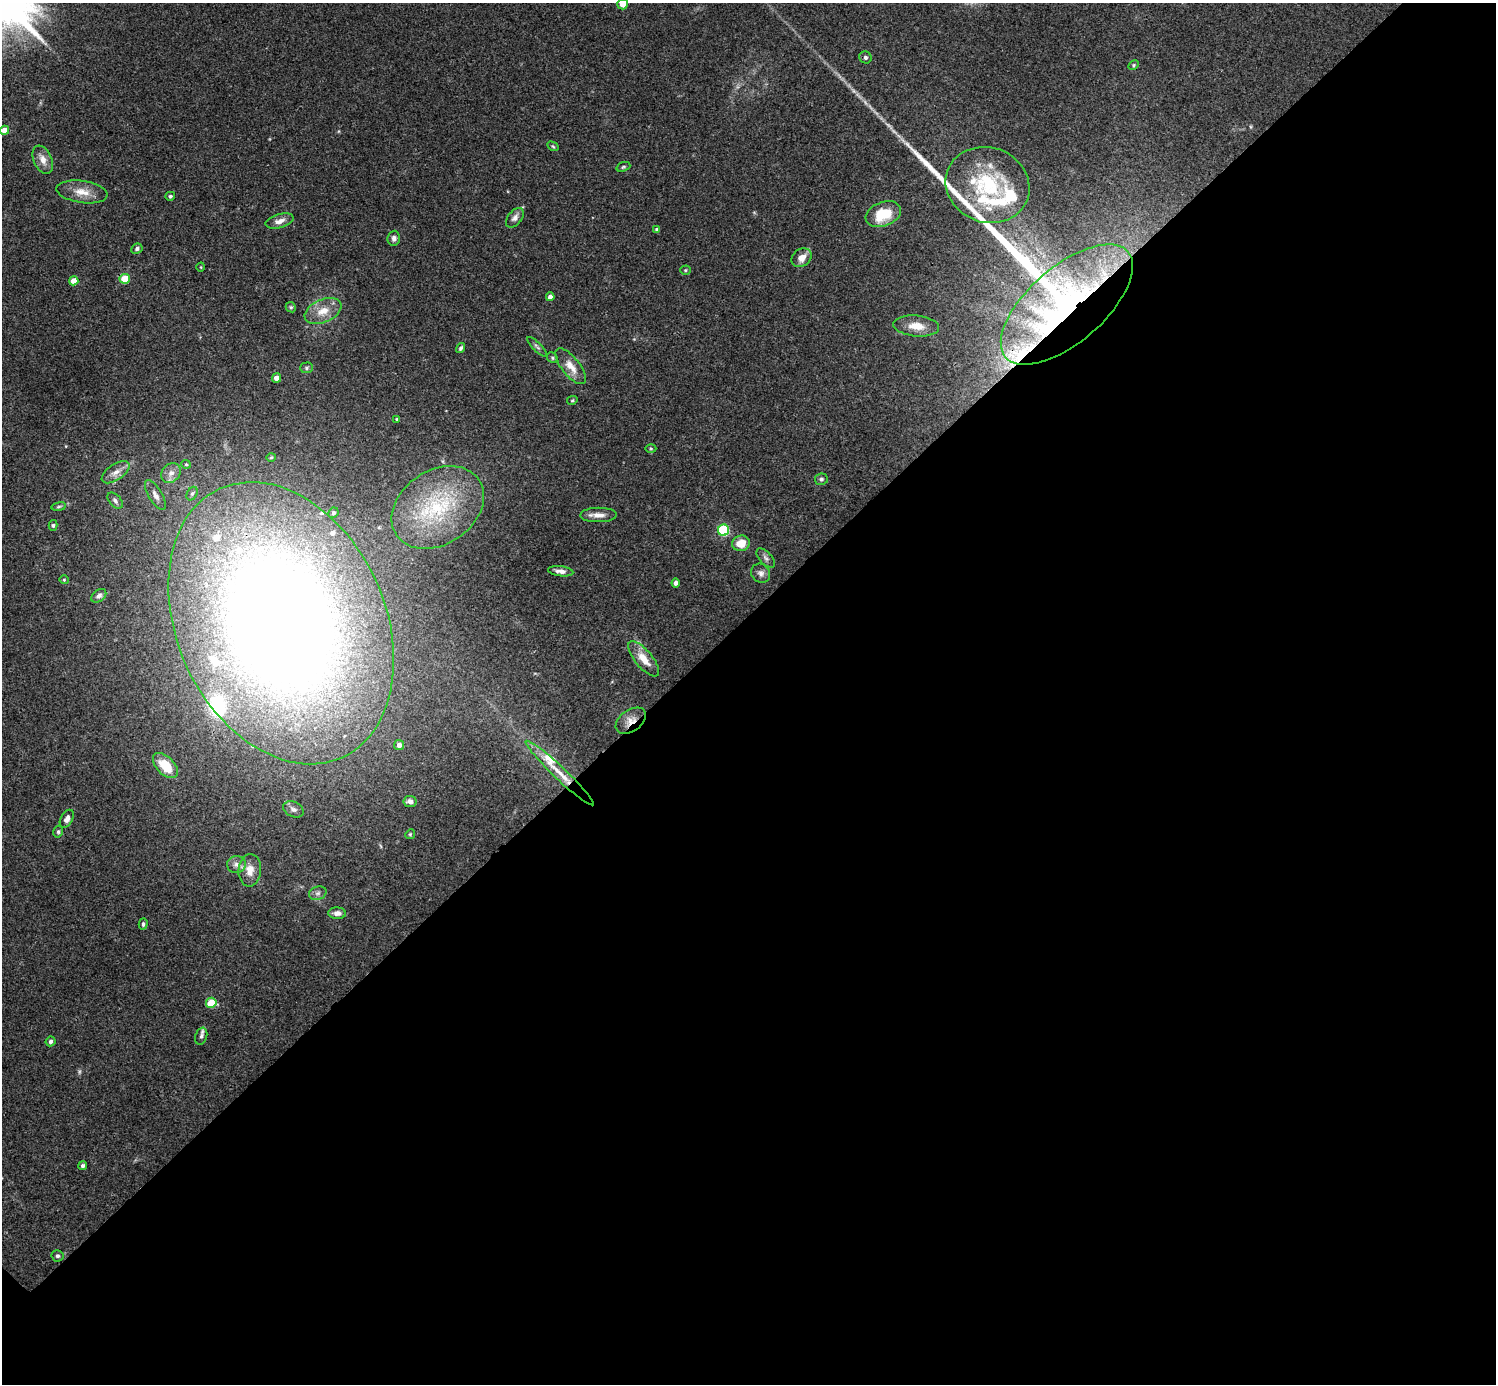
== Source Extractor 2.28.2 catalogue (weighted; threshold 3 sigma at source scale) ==
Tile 12 of 4 x 4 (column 4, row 3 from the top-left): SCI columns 4488-5981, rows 1542-2923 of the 5988 x 5988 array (HDU 1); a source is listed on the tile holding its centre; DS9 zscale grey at full resolution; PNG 1498 x 1386 px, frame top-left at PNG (2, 3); each listed source drawn as its Kron ellipse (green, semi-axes under 4 px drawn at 4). Shown black and unused: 55% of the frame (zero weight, under 3 of 4 exposures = <1% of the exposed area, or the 3 px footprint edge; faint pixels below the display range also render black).
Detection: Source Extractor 2.28.2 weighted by HDU 2 'WHT'; one run over the whole footprint, this tile lists its part. Background 0.0754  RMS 0.0055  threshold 0.0247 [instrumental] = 3 sigma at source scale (4.5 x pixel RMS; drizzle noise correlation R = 1.50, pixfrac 1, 0.05/0.05 arcsec/px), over >= 5 px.
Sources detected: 91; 1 too faint to see at this stretch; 1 inside a brighter object's white glare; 1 long thin detection or spike segment (spike, bleed or trail) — neither listed nor drawn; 11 inside a brighter listed object's ellipse — not listed separately; the other 77 listed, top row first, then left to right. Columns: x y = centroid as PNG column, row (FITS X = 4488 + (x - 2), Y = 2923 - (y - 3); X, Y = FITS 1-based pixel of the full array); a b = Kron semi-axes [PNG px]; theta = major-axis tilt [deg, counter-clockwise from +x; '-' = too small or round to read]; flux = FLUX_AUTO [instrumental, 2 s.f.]
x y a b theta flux
622 4 5 5 - 4.2
865 57 6 5 - 1.2
1134 65 6 4 29 0.79
5 130 4 4 - 8.4
553 146 6 4 -30 0.7
43 160 15 9 -66 5
623 167 7 4 19 0.85
987 185 42 37 -20 50
82 192 26 11 -8 7.9
170 196 5 4 - 1.1
883 214 18 12 21 17
515 218 11 7 49 2.5
280 221 14 7 16 3.7
657 229 4 4 - 1.3
394 238 7 6 - 1.8
137 249 6 5 - 1.3
801 258 10 8 35 4.8
201 267 4 3 - 0.42
685 270 5 4 - 0.71
125 279 5 5 - 16
74 281 4 4 - 7.4
550 297 4 4 - 3.5
1067 304 81 38 41 180
291 307 5 4 - 0.79
323 311 19 11 23 8.3
916 326 23 10 -6 7.7
537 347 13 4 -44 1.4
461 348 5 4 - 1.1
552 358 6 5 - 0.81
571 366 21 9 -52 7.1
306 368 6 5 - 1.1
276 378 4 4 - 3.2
572 400 5 4 - 0.66
397 419 3 3 - 0.64
651 448 5 3 - 0.58
271 457 4 4 - 0.67
186 464 5 4 - 0.68
116 472 16 8 34 4
171 473 11 8 47 3.6
821 479 6 6 - 1.2
192 494 7 5 61 1.2
155 495 17 6 -59 3.3
115 501 9 5 -46 1.5
59 507 7 3 9 0.85
438 507 50 37 34 59
333 513 5 5 - 0.95
598 515 18 7 1 4.3
53 525 5 4 - 0.76
724 530 5 5 - 46
741 543 9 7 13 8.5
766 558 12 6 -47 1.9
561 571 13 5 -6 2.7
761 573 10 9 - 2.5
64 580 4 4 - 0.6
676 583 4 4 - 1.9
99 596 8 5 39 1.9
281 623 148 104 -65 960
644 659 22 8 -50 7.8
631 721 17 10 35 5.9
399 745 5 5 - 2.4
165 766 15 9 -45 14
560 773 46 6 -43 11
410 801 6 5 - 2.5
293 809 11 7 -25 2.2
67 819 10 6 61 3
58 832 6 4 77 0.89
410 834 5 4 - 0.72
236 864 9 8 - 2.9
250 870 16 11 85 6.7
318 893 9 6 16 1.8
337 913 9 5 -3 3
143 924 6 4 74 1
211 1003 5 5 - 16
201 1036 9 6 71 1.6
50 1041 5 4 - 1.4
83 1166 4 4 - 1.4
57 1256 6 5 - 1.3
Overlapping masked pixels (flux is a lower limit): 3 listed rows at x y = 1067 304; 281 623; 631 721
Isophote crosses this tile's border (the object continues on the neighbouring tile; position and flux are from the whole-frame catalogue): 1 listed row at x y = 622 4